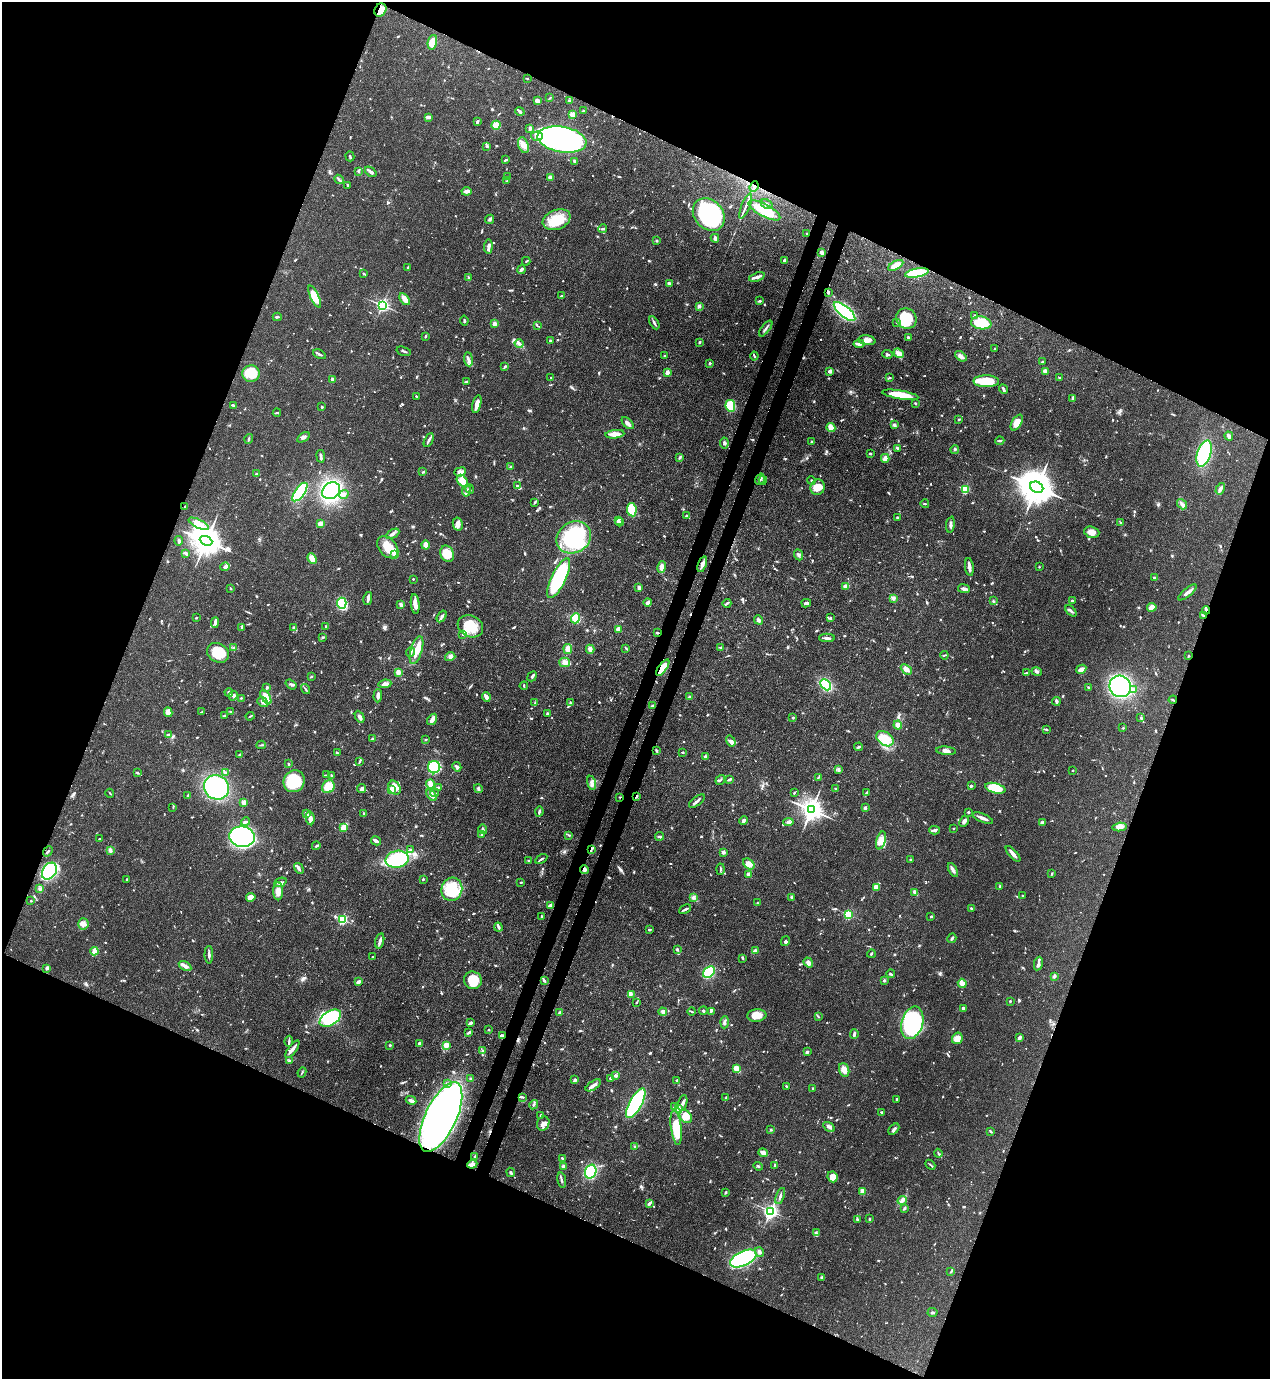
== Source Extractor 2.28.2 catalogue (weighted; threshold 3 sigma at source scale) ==
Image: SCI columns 223-5291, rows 41-5545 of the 5646 x 5587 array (HDU 1 of 3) = the unmasked area's bounding box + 8 px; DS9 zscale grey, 4 x 4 block average (1 PNG px = mean of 4 x 4 image px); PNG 1272 x 1381 px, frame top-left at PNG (2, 2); each listed source drawn as its Kron ellipse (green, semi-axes under 4 px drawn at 4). Shown black and unused: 44% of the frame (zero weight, under 3 of 4 exposures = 7% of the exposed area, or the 3 px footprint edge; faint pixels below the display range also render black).
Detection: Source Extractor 2.28.2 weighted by HDU 2 'WHT'. Background 0.071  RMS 0.0036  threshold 0.0161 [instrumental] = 3 sigma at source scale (4.5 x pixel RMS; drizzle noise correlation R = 1.50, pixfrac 1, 0.05/0.05 arcsec/px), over >= 5 px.
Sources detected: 1149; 2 too faint to see at this stretch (4 x 4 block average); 7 inside a brighter object's white glare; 8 cosmic-ray / hot-pixel residue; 1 long thin detection or spike segment (spike, bleed or trail) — neither listed nor drawn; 26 coinciding with a brighter row at this scale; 59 inside a brighter listed object's ellipse — not listed separately; of the other 1046, all 500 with FLUX_AUTO >= 1.96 (the completeness limit of this list) listed and drawn (546 fainter detections not listed), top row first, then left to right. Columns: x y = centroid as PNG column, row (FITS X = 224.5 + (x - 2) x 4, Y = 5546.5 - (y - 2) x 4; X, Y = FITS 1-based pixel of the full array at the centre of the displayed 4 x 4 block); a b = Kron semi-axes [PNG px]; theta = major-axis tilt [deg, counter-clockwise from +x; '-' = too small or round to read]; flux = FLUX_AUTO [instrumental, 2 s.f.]
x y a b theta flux
380 10 7 5 60 24
432 42 7 4 78 42
527 78 2 2 - 2
550 98 2 2 - 2.2
570 100 2 2 - 2.2
537 101 4 3 - 7.7
520 111 5 3 - 4
584 111 4 2 - 3.8
572 114 2 2 - 51
428 117 4 2 - 7.7
477 122 3 2 - 4.1
496 125 5 4 - 20
530 129 3 2 - 6.6
537 136 6 4 5 10
562 140 25 13 -10 840
523 145 8 5 -72 15
487 146 3 3 - 3
350 156 5 2 - 3.1
506 160 4 2 - 3.4
575 161 4 3 - 4.9
358 171 3 2 - 2
371 172 6 2 -40 8.6
507 177 3 2 - 2.7
550 177 4 3 - 6.9
339 179 5 2 - 3.8
507 181 3 2 - 2.5
347 185 3 2 - 2.3
754 187 6 2 67 5
466 191 5 3 - 7.5
767 204 6 2 -31 5.3
746 206 13 2 68 9.3
764 210 17 6 -28 86
709 215 18 14 -48 340
490 219 4 3 - 4
557 220 14 9 22 63
603 229 4 2 - 3.4
807 234 2 2 - 2.3
715 238 4 3 - 6.5
656 241 3 2 - 3
488 247 7 3 84 7
822 252 4 3 - 7
526 261 4 2 - 2.1
784 261 4 2 - 4.5
896 265 8 3 28 38
408 268 4 2 - 2.8
521 270 4 2 - 6.1
364 273 3 2 - 2.5
917 273 12 4 10 120
468 277 4 2 - 2.6
757 277 8 2 19 10
669 283 3 2 - 8.2
828 292 4 2 - 2.7
315 296 12 3 -65 42
562 296 4 2 - 3.8
405 299 6 3 -56 18
760 301 3 2 - 3
382 305 2 2 - 560
699 306 2 2 - 22
844 311 13 5 -40 250
974 316 3 3 - 2.1
277 317 4 2 - 4
906 319 11 10 - 98
464 321 5 2 - 3.6
896 322 2 2 - 2
654 323 7 2 -60 4.8
981 323 10 6 -9 82
495 324 2 2 - 27
537 325 3 2 - 2
766 328 9 2 53 5.2
425 336 3 2 - 2.4
908 337 3 3 - 2.8
867 340 8 5 -7 13
550 341 2 2 - 4.8
699 343 3 2 - 2
519 344 4 3 - 5.4
859 344 5 2 - 10
994 349 3 2 - 2.2
404 351 7 2 -18 3.9
899 353 5 3 - 16
319 354 7 2 -25 4.4
888 354 5 2 - 3.3
665 356 2 2 - 4.2
754 356 4 2 - 2.7
961 356 6 3 -38 12
468 359 7 2 -84 6.3
1042 362 3 2 - 2.4
710 363 3 2 - 2.9
505 366 2 2 - 3
830 371 4 3 - 9.1
1045 371 3 3 - 9.8
667 372 3 2 - 12
251 374 8 8 - 55
551 378 2 2 - 2
890 378 4 2 - 2.2
1059 378 2 2 - 2.6
333 380 4 2 - 6.8
986 381 13 6 -1 58
466 382 3 2 - 2.1
1003 389 5 2 - 6.2
900 395 18 4 -9 58
416 396 2 2 - 2
1072 399 4 2 - 2.9
915 403 2 2 - 3.4
477 404 9 3 77 16
233 405 4 2 - 4
730 406 6 5 - 68
322 407 2 2 - 2.7
277 413 4 2 - 3.1
959 419 2 2 - 2.6
1017 422 9 4 58 26
628 423 7 3 -44 8.3
894 425 4 2 - 3.2
831 428 4 3 - 24
615 434 9 4 6 21
1229 436 4 3 - 4.7
303 437 7 3 31 6.1
249 439 5 2 - 3
429 440 7 2 63 5.6
1000 441 4 2 - 3.6
811 442 3 2 - 3
724 443 5 3 - 4.4
897 448 4 3 - 3.1
955 449 4 3 - 3.1
870 453 3 2 - 2.7
1204 454 13 6 72 180
321 456 6 2 -81 5.2
679 458 3 2 - 2
885 458 4 3 - 17
511 467 3 2 - 2.4
423 472 4 2 - 2.6
460 472 6 4 20 9.2
256 474 3 2 - 2.8
760 479 6 3 55 7.1
763 480 4 2 - 2.6
462 481 7 4 -52 29
811 481 4 2 - 2.4
518 486 4 3 - 3.7
818 487 8 7 - 29
1037 487 7 5 -28 7300
470 489 5 2 - 2.6
965 489 2 2 - 130
1220 489 6 3 59 7.6
331 491 9 7 37 400
466 491 6 2 81 4.7
300 492 11 5 53 190
344 494 5 3 - 6.1
535 502 3 2 - 2.4
925 504 4 2 - 2.1
1182 504 5 4 - 6.9
185 507 3 2 - 2.9
632 510 7 4 -81 67
687 516 4 3 - 3.7
897 517 3 2 - 2.7
618 520 4 3 - 4.8
619 522 4 2 - 5.2
1121 523 4 3 - 2.8
199 524 11 4 -26 22
320 524 4 3 - 10
458 524 6 5 - 11
950 525 8 3 83 6.7
1092 532 8 5 -17 15
392 534 7 3 30 6.5
574 537 18 15 32 220
179 541 4 2 - 4.8
206 541 6 4 -24 5000
425 545 4 3 - 18
388 547 13 8 -48 42
185 553 2 2 - 2.1
395 554 2 2 - 49
447 554 8 6 -66 40
799 555 5 3 - 4.3
312 559 6 3 -67 18
702 564 8 2 69 12
225 567 4 3 - 6.6
662 567 6 3 78 15
969 567 9 2 -82 14
1039 567 2 2 - 2.5
559 578 22 7 64 290
1155 578 3 2 - 4.6
413 579 2 2 - 2.4
846 586 3 3 - 11
639 587 3 2 - 5.9
230 588 2 2 - 2.7
964 589 6 3 -8 7
1187 592 11 3 40 10
368 598 7 2 79 10
893 598 4 3 - 4.6
993 601 3 2 - 3.3
1072 601 2 2 - 3.7
342 603 5 5 - 160
648 603 4 2 - 10
727 603 4 2 - 4
806 603 5 3 - 5.8
415 604 10 3 -83 17
401 605 4 3 - 5.6
1152 607 5 4 - 18
1206 610 4 2 - 3.2
1071 611 7 2 -49 4.1
442 616 6 2 56 5.5
1203 616 3 2 - 4.4
196 618 2 2 - 2.1
575 618 5 4 - 28
830 618 3 2 - 2.4
758 620 5 3 - 5.5
215 622 5 3 - 5.9
326 626 2 2 - 2.2
470 626 13 10 -29 51
242 627 3 2 - 3.1
294 627 2 2 - 3.5
618 629 2 2 - 15
657 633 3 2 - 3
463 634 2 2 - 2.1
323 638 3 2 - 2.2
827 638 8 2 0 7
721 647 3 2 - 2.1
234 648 4 2 - 2.7
626 648 4 2 - 2.4
568 649 5 3 - 17
590 649 4 3 - 11
417 650 14 5 73 26
410 652 5 2 - 4.2
218 653 11 9 -32 63
944 655 4 2 - 2.6
1188 656 2 2 - 2.2
450 657 5 4 - 6.1
564 662 5 5 - 9.1
663 668 10 4 54 43
906 669 6 4 -42 14
1081 669 5 3 - 11
398 672 2 2 - 59
1037 672 5 3 - 4.5
1026 673 3 2 - 2.2
532 676 5 2 - 3.9
311 677 3 2 - 2.1
291 684 6 2 -35 4.1
385 684 6 3 8 10
826 685 6 4 -48 170
524 686 4 2 - 2.6
1120 686 11 10 - 420
267 687 4 2 - 2.7
1088 688 3 2 - 2.3
305 689 5 2 - 2.9
1134 690 3 3 - 13
229 692 4 3 - 3.8
233 696 5 3 - 5.4
378 696 6 3 87 7
266 697 8 4 -59 14
486 697 5 2 - 18
689 697 3 3 - 2.5
241 698 3 2 - 2
1173 700 4 2 - 2.6
1056 701 4 2 - 6.4
263 702 6 3 -39 7.6
535 703 3 2 - 2.7
570 703 3 3 - 2.6
653 706 4 3 - 3.1
168 712 5 4 - 17
202 712 3 2 - 4
231 712 4 2 - 2
547 714 3 2 - 3.7
224 715 2 2 - 2
250 716 4 2 - 2.1
360 717 6 3 -63 7.9
793 718 2 2 - 2.7
1141 718 3 2 - 2.1
432 719 6 2 56 15
898 725 4 4 - 11
1123 728 2 2 - 2.7
1047 729 3 2 - 2.2
168 735 3 2 - 5.4
373 739 3 2 - 4.1
426 739 2 2 - 2.2
885 739 9 6 -36 46
731 741 6 3 -56 6
261 745 4 2 - 2.3
858 747 4 2 - 2.9
657 751 3 2 - 2.5
946 751 10 4 -6 11
682 752 3 2 - 2.2
337 753 2 2 - 5.2
240 754 3 2 - 2.2
705 757 3 2 - 4.8
359 762 4 2 - 2.5
288 764 3 2 - 2.2
434 767 6 6 - 180
457 767 5 3 - 5.7
839 770 3 2 - 2.3
1073 770 2 2 - 2.1
225 772 3 2 - 3.6
137 773 3 2 - 2.7
327 775 2 2 - 3.7
331 775 3 2 - 2.2
818 778 3 2 - 2.1
729 779 4 2 - 4.6
720 780 5 2 - 3.1
294 781 11 10 - 120
592 783 7 4 -76 8.8
430 784 4 2 - 23
971 786 3 2 - 3.3
216 787 13 12 - 290
328 787 7 6 - 44
438 787 3 2 - 2.8
394 788 7 5 -56 21
995 788 10 5 -14 75
361 789 4 3 - 5.2
478 789 4 2 - 4.2
836 789 3 2 - 2.1
392 790 4 3 - 24
867 792 3 2 - 2.3
110 793 4 2 - 2.2
434 793 4 2 - 2.2
794 793 3 2 - 2.6
432 795 6 3 -54 8.7
188 796 4 2 - 2.5
636 796 3 2 - 3
620 797 2 2 - 2
697 801 9 2 39 8.4
244 802 2 2 - 49
173 807 3 2 - 2.1
865 808 2 2 - 14
811 810 4 4 - 2000
539 812 5 2 - 4.8
968 812 2 2 - 3.6
307 814 3 3 - 4.5
364 814 4 2 - 2.5
310 818 7 3 -80 18
983 818 11 2 -22 15
743 821 4 2 - 6.7
964 821 6 3 61 7
245 822 4 2 - 4.4
788 822 5 2 - 4.4
1042 822 4 2 - 5.6
344 827 3 3 - 32
1120 827 7 4 4 14
483 829 5 2 - 3.8
954 829 2 2 - 2.4
935 830 5 3 - 6
482 834 3 2 - 2.9
569 835 3 2 - 2.4
660 836 4 2 - 4.2
242 837 13 10 -7 380
100 839 3 2 - 2.3
881 840 9 4 74 20
376 841 5 2 - 11
316 846 4 2 - 3.4
591 849 4 2 - 2.5
110 850 4 2 - 3.7
411 850 4 2 - 3.4
48 851 5 2 - 3.2
723 852 2 2 - 20
1013 854 10 3 -48 12
397 859 11 8 9 120
541 859 6 2 33 4.6
911 860 2 2 - 3.9
529 861 3 2 - 2.7
749 864 6 4 -41 18
299 868 6 3 -58 5.7
584 869 4 3 - 6.4
721 869 6 2 87 2.9
953 870 7 3 -62 7.8
49 871 9 6 56 260
748 874 3 2 - 7.9
1052 874 2 2 - 2.4
127 879 2 2 - 3.2
423 879 2 2 - 2.7
280 882 6 3 23 6.1
521 882 2 2 - 2.8
1000 886 2 2 - 6.2
876 887 4 3 - 14
40 889 3 3 - 3.1
452 889 12 10 75 86
278 891 9 5 -89 14
915 892 4 2 - 12
1022 896 2 2 - 2.3
251 897 5 3 - 23
792 897 3 3 - 5.2
693 898 3 3 - 4
31 901 2 2 - 2
757 903 2 2 - 3.4
550 905 3 2 - 11
685 909 6 2 26 5.2
971 909 3 2 - 3.5
848 914 2 2 - 190
542 916 3 2 - 2.6
931 916 2 2 - 2.7
342 919 2 2 - 250
83 924 5 5 - 10
498 927 4 3 - 4.3
649 930 3 2 - 3
952 938 5 3 - 4.2
380 941 8 2 75 10
785 941 5 3 - 3.7
677 950 3 2 - 3.6
94 951 4 2 - 31
755 951 3 2 - 15
871 954 4 2 - 2.3
209 955 9 2 -89 6.6
373 957 2 2 - 2.6
743 958 3 2 - 2.2
808 962 5 3 - 8.9
1038 964 7 3 78 6.6
185 966 7 3 -31 13
47 968 2 2 - 24
709 972 7 5 42 100
891 974 4 2 - 3.3
1054 976 3 3 - 4.5
473 980 9 8 - 60
544 980 4 3 - 3.8
884 980 2 2 - 2.9
358 982 3 3 - 6.4
962 983 4 3 - 25
631 994 4 2 - 3.4
1010 1001 2 2 - 4
636 1003 2 2 - 2
963 1009 2 2 - 5.5
703 1011 4 2 - 2.7
711 1011 4 2 - 2.6
663 1012 4 3 - 5.4
692 1012 4 2 - 2.1
560 1013 2 2 - 20
757 1015 9 6 5 26
818 1016 4 2 - 2.1
330 1018 12 7 32 170
724 1022 6 3 87 5
471 1023 3 2 - 7.5
912 1023 16 10 74 370
489 1030 2 2 - 2.6
469 1032 4 2 - 5.4
854 1034 5 2 - 7.7
502 1035 3 2 - 6.8
1019 1037 3 2 - 7.7
957 1038 6 5 - 19
289 1041 5 2 - 3.6
419 1044 4 4 - 5.5
390 1045 2 2 - 7.3
446 1045 2 2 - 71
292 1049 10 2 53 13
482 1050 3 2 - 2.1
807 1052 2 2 - 4.8
289 1060 4 2 - 2.8
737 1069 3 3 - 35
844 1070 7 5 -71 18
302 1072 5 2 - 2.3
616 1075 4 3 - 3.6
610 1078 2 2 - 6.4
471 1079 3 2 - 4.2
575 1080 4 3 - 4
677 1080 2 2 - 2.7
447 1083 4 2 - 3
593 1085 8 3 33 8.2
786 1086 2 2 - 3.4
813 1088 2 2 - 2
523 1097 3 2 - 2
726 1098 3 2 - 2.8
896 1099 2 2 - 3.1
411 1100 5 3 - 8.1
636 1103 16 6 61 440
683 1103 8 3 74 8.1
534 1105 5 2 - 3.3
674 1107 3 2 - 2.1
678 1109 4 4 - 7.6
882 1112 4 2 - 2.5
541 1116 3 2 - 3.2
441 1117 38 15 65 990
686 1117 7 5 -48 20
543 1124 7 6 - 12
676 1127 17 5 -83 81
829 1127 6 3 -33 5.9
771 1129 2 2 - 3.3
894 1129 6 2 44 4.8
991 1132 3 2 - 2.4
635 1147 3 2 - 2.2
763 1153 5 3 - 12
938 1153 4 2 - 2.3
475 1157 3 2 - 3.9
562 1158 3 2 - 3
472 1164 5 4 - 8.7
930 1165 5 2 - 2.4
564 1166 4 2 - 6.1
758 1166 4 2 - 2.9
774 1166 4 2 - 2.2
511 1172 5 2 - 3.5
591 1172 7 5 72 120
832 1177 5 5 - 19
562 1180 8 2 -80 3.9
863 1191 2 2 - 47
726 1192 3 2 - 3.3
780 1196 8 2 70 5.7
902 1200 4 3 - 5.8
649 1203 3 2 - 7.8
904 1208 4 2 - 2.5
771 1211 2 2 - 470
857 1219 3 2 - 3.6
869 1219 3 2 - 2.1
816 1233 3 2 - 2.4
759 1252 5 4 - 5.5
743 1258 14 7 25 410
951 1272 3 2 - 2.3
822 1277 3 2 - 2.1
932 1312 5 2 - 3.8
Overlapping masked pixels (flux is a lower limit): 13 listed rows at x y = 380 10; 754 187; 702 564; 1206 610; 1203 616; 657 633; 663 668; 1173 700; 636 796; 620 797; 591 849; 584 869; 502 1035
Diffuse or blended objects may show on this block-average render without a row.